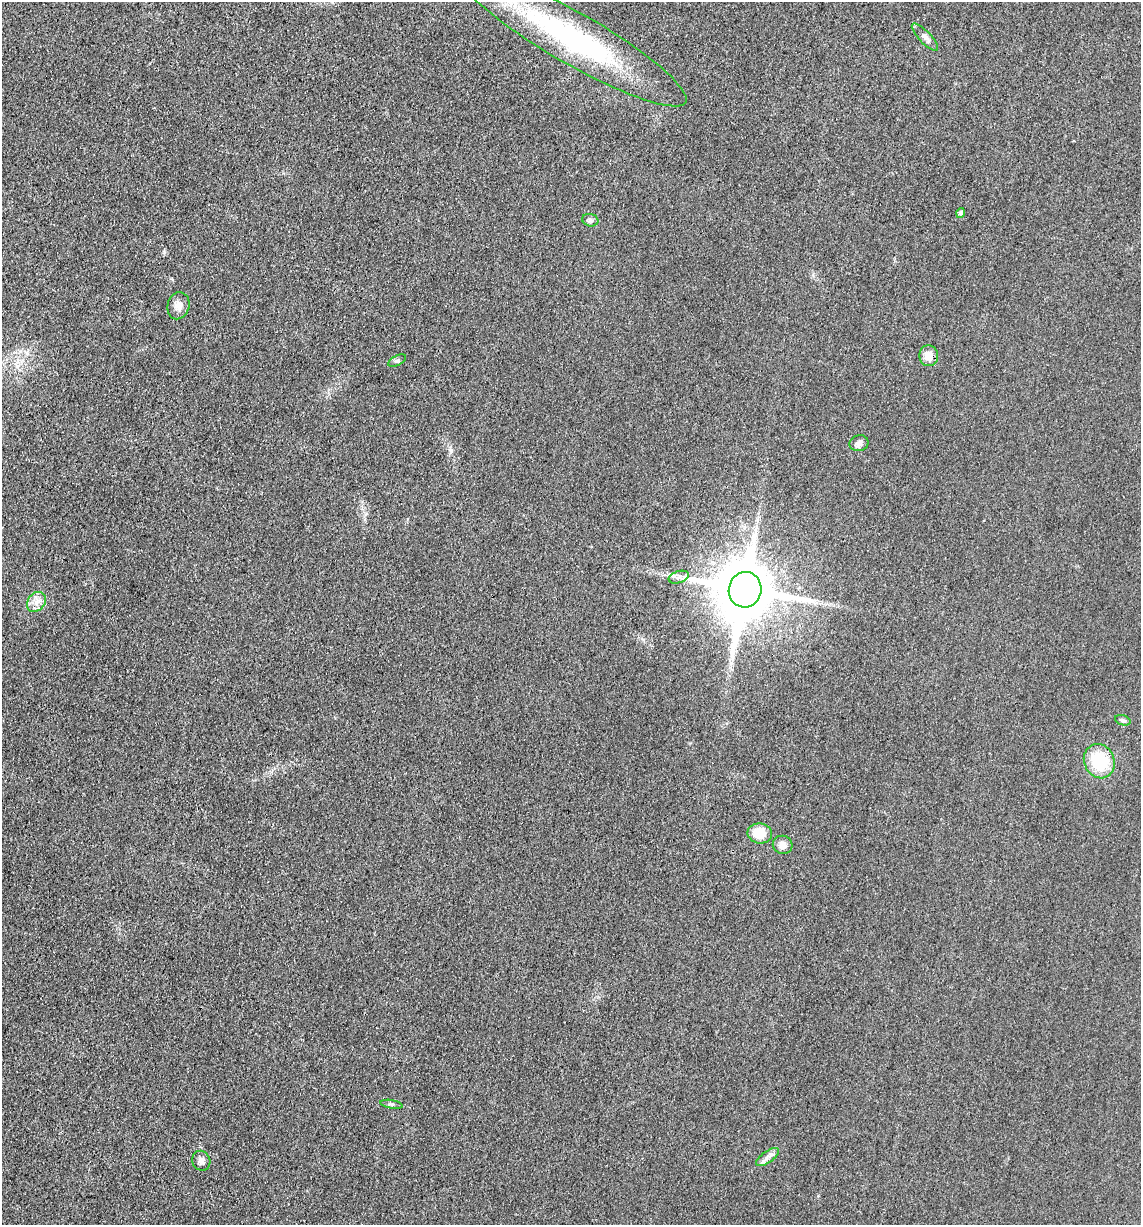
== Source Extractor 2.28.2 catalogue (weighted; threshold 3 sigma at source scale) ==
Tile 11 of 4 x 4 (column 3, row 3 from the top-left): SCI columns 2527-3665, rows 1231-2453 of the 4933 x 4909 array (HDU 1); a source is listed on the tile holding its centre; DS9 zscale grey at full resolution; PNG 1143 x 1227 px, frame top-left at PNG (2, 2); each listed source drawn as its Kron ellipse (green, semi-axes under 4 px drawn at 4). Shown black and unused: <1% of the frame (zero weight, under 3 of 4 exposures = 1% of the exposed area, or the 3 px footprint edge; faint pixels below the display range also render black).
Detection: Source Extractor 2.28.2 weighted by HDU 2 'WHT'; one run over the whole footprint, this tile lists its part. Background 0.0386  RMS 0.0057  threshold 0.0259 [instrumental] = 3 sigma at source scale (4.5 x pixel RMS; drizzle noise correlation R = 1.50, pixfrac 1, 0.05/0.05 arcsec/px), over >= 5 px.
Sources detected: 18; all 18 listed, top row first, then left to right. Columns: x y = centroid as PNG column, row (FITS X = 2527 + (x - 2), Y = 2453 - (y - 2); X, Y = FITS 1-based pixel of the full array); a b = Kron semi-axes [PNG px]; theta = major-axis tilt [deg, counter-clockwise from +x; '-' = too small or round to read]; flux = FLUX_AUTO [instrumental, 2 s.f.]
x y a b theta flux
925 37 18 6 -46 2.9
574 38 129 25 -30 130
960 213 5 4 - 1.5
590 220 8 6 -13 1.5
178 306 14 11 75 3.9
929 356 10 9 - 6.4
397 360 9 5 25 1.2
859 443 9 8 - 2.3
679 577 10 6 19 2.4
745 590 18 16 78 4300
36 602 11 8 52 4.1
1123 720 8 5 -19 1.3
1099 761 17 15 -64 27
760 833 12 10 -9 12
783 845 10 9 - 3.8
391 1104 11 3 -9 1.2
767 1157 13 5 35 2.8
201 1161 10 9 - 2.6
Isophote crosses this tile's border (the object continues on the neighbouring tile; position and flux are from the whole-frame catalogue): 1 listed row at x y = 574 38
Unlisted compact peaks at least as high as the median listed source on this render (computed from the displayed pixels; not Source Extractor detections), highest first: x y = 451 450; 164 252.